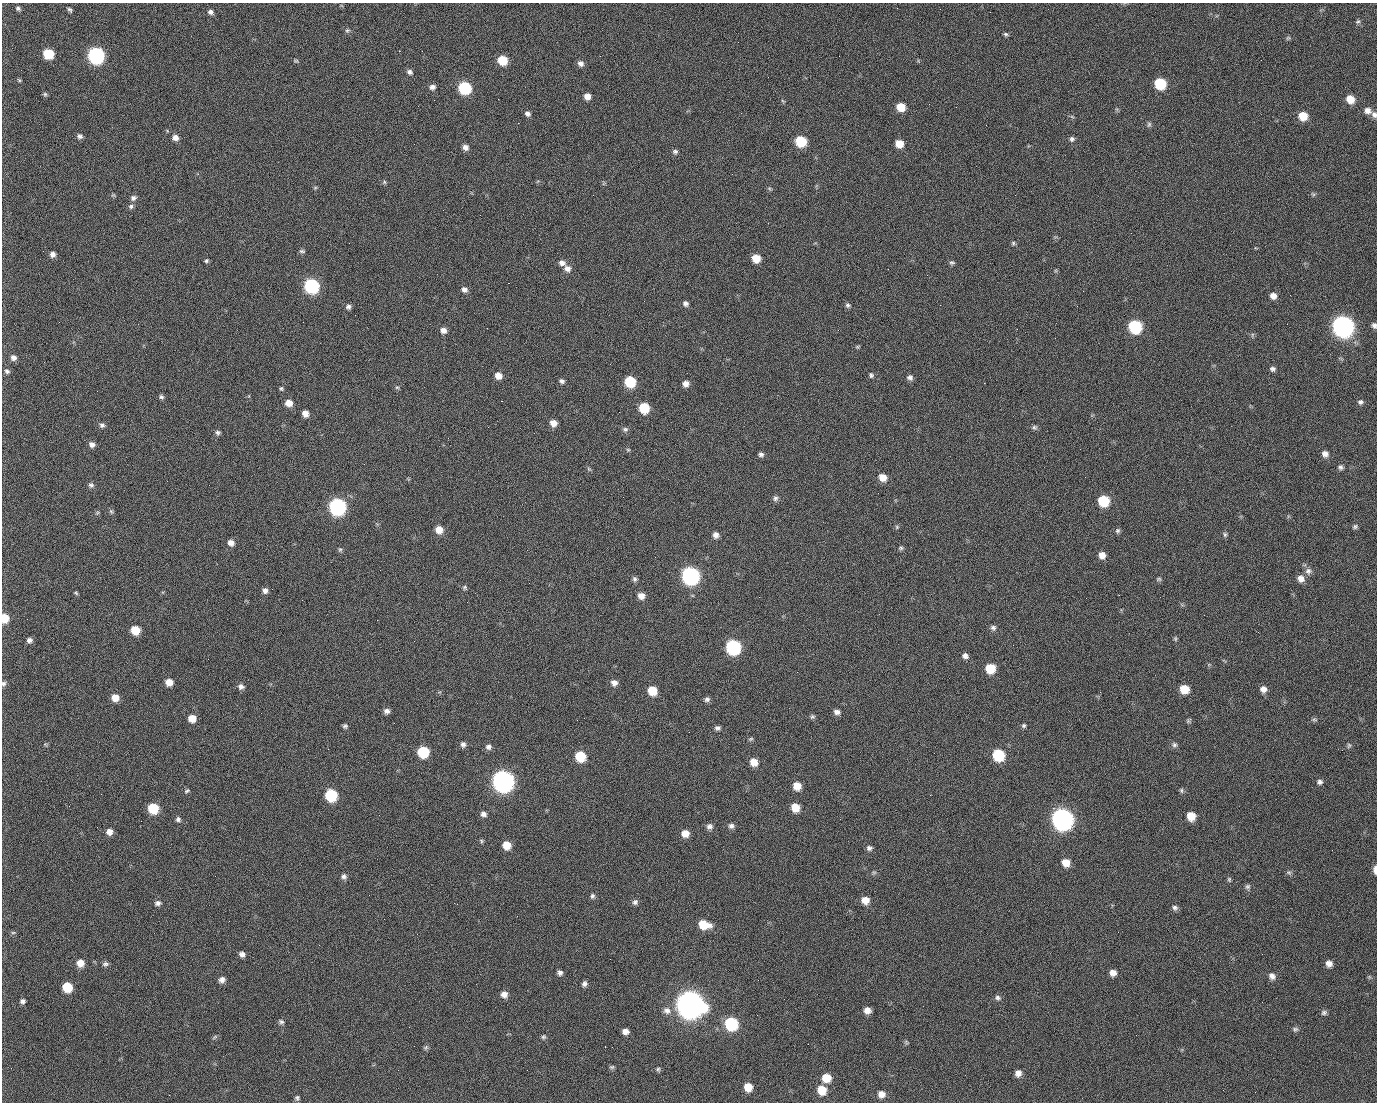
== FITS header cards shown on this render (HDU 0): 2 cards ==
NAXIS1  =                 1375 / length of data axis 1
NAXIS2  =                 1100 / length of data axis 2

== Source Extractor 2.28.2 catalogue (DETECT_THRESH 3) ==
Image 1375 x 1100 px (HDU 0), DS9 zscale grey, 1 PNG px = 1 image px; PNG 1379 x 1104 px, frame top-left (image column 1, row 1100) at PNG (2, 3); no overlay
Background 1450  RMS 29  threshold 86.2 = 3 sigma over >= 5 px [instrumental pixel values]
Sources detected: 252; all 252 listed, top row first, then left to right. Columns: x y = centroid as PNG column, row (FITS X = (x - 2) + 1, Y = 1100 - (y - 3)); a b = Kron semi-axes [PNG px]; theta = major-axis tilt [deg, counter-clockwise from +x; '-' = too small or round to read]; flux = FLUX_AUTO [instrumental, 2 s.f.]
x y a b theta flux
18 8 6 5 - 3.7e+03
897 8 2 2 - 9.4e+02
71 11 6 3 -59 6.5e+03
210 12 6 5 - 6.6e+03
990 12 3 2 - 1.6e+03
1358 22 7 5 39 3.6e+03
347 30 7 5 41 3.4e+03
1006 34 6 4 -27 3.5e+03
1288 38 6 5 - 3.0e+03
399 51 2 2 - 2.3e+04
48 54 7 7 - 7.4e+04
96 55 8 8 - 5.1e+05
502 60 7 6 - 5.7e+04
296 61 8 4 0 2.4e+03
581 63 7 6 - 8.4e+03
409 72 7 6 - 5.9e+03
19 80 6 4 -45 2.3e+03
1160 84 8 7 - 1.0e+05
432 87 7 6 - 7.3e+03
464 88 8 7 - 1.8e+05
45 94 6 5 - 3.0e+03
587 96 6 6 - 1.3e+04
498 99 2 2 - 1.3e+03
1350 99 8 7 - 2.6e+04
434 100 2 2 - 4.1e+03
783 101 6 3 -35 2.1e+03
929 104 2 2 - 8.0e+02
901 107 7 6 - 3.6e+04
1367 111 9 7 -18 1.1e+04
528 114 7 5 -26 6.4e+03
1374 115 8 6 -71 7.1e+03
1303 116 8 7 - 3.6e+04
518 123 2 2 - 2.4e+04
1149 124 7 5 74 3.9e+03
80 136 7 6 - 5.8e+03
175 138 8 7 - 1.1e+04
1072 139 7 6 - 4.8e+03
801 141 8 7 - 9.2e+04
899 144 7 6 - 3.0e+04
465 147 6 6 - 9.7e+03
675 152 6 6 - 4.4e+03
384 182 6 5 - 2.7e+03
315 188 6 4 19 2.3e+03
769 188 6 4 -19 2.6e+03
1313 194 7 4 -36 3.1e+03
113 195 6 4 -32 2.4e+03
1015 195 2 2 - 6.8e+03
133 198 8 6 21 6.7e+03
131 206 7 6 - 5.0e+03
1013 243 6 5 - 3.0e+03
302 251 8 5 -8 3.8e+03
52 254 6 6 - 8.7e+03
756 258 7 6 - 3.2e+04
206 261 5 4 - 3.1e+03
562 263 8 7 - 8.4e+03
952 263 7 5 -1 3.8e+03
567 269 9 8 - 1.1e+04
927 275 2 2 - 8.5e+02
508 283 2 2 - 5.7e+04
311 286 8 8 - 3.2e+05
464 290 7 6 - 7.8e+03
1083 291 2 2 - 3.3e+03
1290 295 3 2 - 2.0e+03
1273 296 8 7 - 1.1e+04
686 303 7 6 - 6.3e+03
848 305 6 6 - 4.4e+03
348 307 6 6 - 5.6e+03
355 315 2 2 - 9.7e+02
59 322 3 2 - 1.4e+03
1287 324 2 2 - 1.1e+03
1374 325 6 6 - 6.0e+03
1342 326 10 9 - 1.4e+06
1135 327 8 8 - 1.8e+05
443 330 7 7 - 9.8e+03
1252 335 6 4 72 2.8e+03
857 347 6 4 17 2.5e+03
13 358 7 7 - 8.7e+03
1272 369 6 6 - 5.2e+03
7 371 7 6 - 5.2e+03
871 375 6 5 - 4.0e+03
498 376 7 6 - 1.5e+04
910 377 7 7 - 6.7e+03
562 381 7 5 -23 5.0e+03
630 382 7 7 - 9.2e+04
984 383 2 2 - 2.0e+04
686 384 7 6 - 1.1e+04
397 387 6 4 -1 2.7e+03
281 388 6 5 - 2.9e+03
97 391 2 2 - 1.2e+03
161 397 6 5 - 4.4e+03
501 401 3 2 - 5.8e+04
1360 402 7 6 - 5.1e+03
289 403 7 6 - 1.9e+04
644 408 7 7 - 6.9e+04
305 413 6 6 - 1.4e+04
553 423 7 6 - 1.5e+04
102 425 7 6 - 5.2e+03
1034 427 7 7 - 4.4e+03
625 429 7 7 - 4.9e+03
218 433 6 6 - 4.8e+03
92 444 7 7 - 8.2e+03
628 450 5 5 - 2.5e+03
761 454 6 5 - 5.5e+03
1325 454 8 7 - 9.7e+03
1341 467 6 6 - 4.8e+03
589 469 6 5 - 2.8e+03
883 477 8 7 - 2.1e+04
91 485 8 7 - 5.4e+03
623 497 2 2 - 3.1e+03
775 498 7 7 - 5.5e+03
1103 501 8 7 - 8.9e+04
337 507 9 8 - 5.6e+05
111 511 8 5 -62 3.2e+03
897 527 5 5 - 2.8e+03
1355 527 7 5 18 4.0e+03
439 530 8 7 - 2.1e+04
1118 530 7 6 - 4.2e+03
1225 534 7 5 77 3.9e+03
716 535 7 6 - 9.2e+03
231 543 7 6 - 1.0e+04
901 548 6 5 - 3.5e+03
340 549 7 5 89 3.3e+03
1102 555 7 7 - 1.4e+04
655 557 2 2 - 9.0e+02
1308 571 9 9 - 8.7e+03
690 576 9 8 - 6.7e+05
1301 578 9 8 - 1.3e+04
635 579 7 6 - 4.6e+03
1159 579 7 5 14 3.3e+03
465 588 6 5 - 3.2e+03
265 591 6 6 - 7.6e+03
76 593 6 3 -28 2.4e+03
641 596 7 6 - 1.3e+04
4 618 7 6 - 3.9e+04
27 619 2 2 - 1.7e+03
377 620 2 2 - 1.2e+04
993 628 8 7 - 5.8e+03
135 630 7 7 - 4.1e+04
1175 639 6 4 -89 2.8e+03
29 640 7 6 - 6.7e+03
414 641 2 2 - 7.3e+02
733 647 9 8 - 3.2e+05
965 656 7 6 - 7.6e+03
990 668 8 8 - 4.5e+04
169 682 7 6 - 1.9e+04
3 683 7 6 - 4.6e+03
614 683 8 7 - 1.0e+04
241 687 8 7 - 7.3e+03
1184 689 8 7 - 3.7e+04
1263 689 8 7 - 1.1e+04
652 691 7 7 - 4.4e+04
115 697 7 7 - 2.0e+04
707 699 7 6 - 5.6e+03
387 711 6 6 - 7.4e+03
837 712 7 6 - 7.9e+03
812 717 6 5 - 3.6e+03
192 718 7 7 - 2.1e+04
1314 719 7 5 -16 3.5e+03
1188 721 6 6 - 3.2e+03
345 726 6 5 - 4.1e+03
1024 726 5 5 - 3.6e+03
717 728 6 5 - 5.4e+03
751 739 6 5 - 2.9e+03
45 744 6 4 -19 2.4e+03
463 745 7 5 86 6.4e+03
1174 745 7 7 - 5.4e+03
1349 745 7 5 89 3.3e+03
488 747 7 7 - 7.1e+03
423 752 8 7 - 9.6e+04
934 753 2 2 - 1.5e+03
998 755 8 8 - 1.2e+05
580 756 8 7 - 7.1e+04
754 762 8 7 - 2.1e+04
503 781 9 9 - 1.5e+06
1320 782 7 6 - 5.7e+03
797 786 7 7 - 2.3e+04
1181 790 7 5 -90 3.5e+03
187 791 7 4 37 3.0e+03
101 794 3 2 - 2.6e+03
331 795 8 7 - 1.4e+05
930 795 2 2 - 8.1e+03
795 807 8 7 - 2.8e+04
153 808 8 7 - 7.2e+04
1053 808 2 2 - 1.6e+04
483 814 7 6 - 7.4e+03
1191 816 8 7 - 3.0e+04
178 819 7 6 - 4.9e+03
1062 819 10 9 - 1.5e+06
709 826 8 7 - 7.3e+03
731 826 7 7 - 6.6e+03
109 832 7 6 - 1.1e+04
685 833 7 7 - 1.9e+04
481 841 6 4 -62 2.7e+03
507 845 7 7 - 2.6e+04
869 848 7 6 - 5.4e+03
1066 863 8 8 - 2.3e+04
1375 870 8 4 -90 1.2e+04
874 872 6 4 0 2.9e+03
1289 873 7 5 -16 3.8e+03
344 876 7 7 - 6.1e+03
1229 879 7 5 -76 3.0e+03
1247 886 8 6 43 4.6e+03
592 896 7 6 - 4.9e+03
865 900 8 7 - 1.9e+04
635 902 7 7 - 5.6e+03
158 903 7 6 - 6.1e+03
457 904 3 2 - 1.6e+03
1175 908 7 6 - 5.5e+03
704 925 11 8 -12 4.2e+04
1118 932 2 2 - 2.5e+03
13 933 6 4 1 2.8e+03
242 954 6 6 - 7.6e+03
610 959 2 2 - 2.5e+03
80 963 8 8 - 1.8e+04
105 964 7 6 - 5.0e+03
1329 964 7 7 - 1.1e+04
560 973 5 5 - 6.1e+03
1113 973 7 7 - 1.3e+04
1272 976 9 8 - 9.4e+03
1369 977 5 5 - 2.8e+03
222 980 8 7 - 9.2e+03
758 980 2 2 - 2.0e+03
584 984 6 5 - 5.9e+03
67 987 7 7 - 5.8e+04
504 994 7 7 - 1.2e+04
998 998 8 6 -36 5.1e+03
23 1001 6 5 - 5.4e+03
690 1004 12 11 - 3.2e+06
667 1010 11 9 -22 1.2e+04
867 1010 6 6 - 1.3e+04
1324 1013 8 6 18 4.8e+03
757 1015 2 2 - 1.3e+03
281 1022 8 6 -24 4.6e+03
731 1024 8 8 - 1.9e+05
1295 1029 8 5 -8 4.2e+03
625 1031 6 5 - 1.0e+04
1136 1035 2 2 - 8.9e+02
215 1037 9 3 34 2.9e+03
543 1037 6 5 - 3.4e+03
906 1042 6 4 -48 2.8e+03
605 1047 3 2 - 4.1e+03
426 1048 7 6 - 3.7e+03
612 1067 7 5 3 3.4e+03
658 1069 6 5 - 3.2e+03
527 1070 2 2 - 7.6e+02
1018 1073 7 7 - 1.1e+04
826 1078 8 8 - 3.4e+04
748 1087 7 7 - 2.9e+04
821 1090 9 8 - 3.6e+04
881 1094 8 7 - 1.4e+04
169 1095 2 2 - 5.5e+03
297 1098 7 6 - 4.4e+03
At the frame edge (FLAGS 8, measured only in part): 5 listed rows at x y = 1374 115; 1374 325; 4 618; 3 683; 1375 870